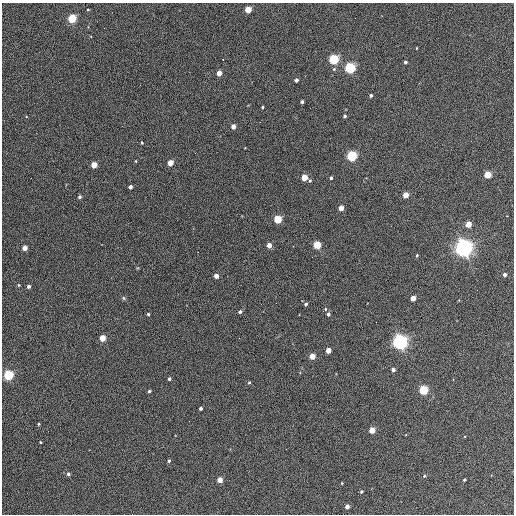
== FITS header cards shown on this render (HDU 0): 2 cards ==
NAXIS1  =                  512 / Axis length
NAXIS2  =                  512 / Axis length

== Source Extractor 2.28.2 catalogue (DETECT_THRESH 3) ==
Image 512 x 512 px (HDU 0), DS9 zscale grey, 1 PNG px = 1 image px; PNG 516 x 516 px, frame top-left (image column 1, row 512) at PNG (2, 3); no overlay
Background 380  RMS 21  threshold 63.1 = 3 sigma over >= 5 px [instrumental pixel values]
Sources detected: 70; all 70 listed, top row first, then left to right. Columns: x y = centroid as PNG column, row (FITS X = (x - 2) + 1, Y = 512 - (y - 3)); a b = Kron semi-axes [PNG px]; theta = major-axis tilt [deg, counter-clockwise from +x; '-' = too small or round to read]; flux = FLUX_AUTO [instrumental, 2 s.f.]
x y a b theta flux
88 10 3 2 - 1000
248 10 4 4 - 37000
72 19 4 4 - 100000
416 48 3 2 - 1000
223 59 2 2 - 950
334 59 5 4 - 180000
405 62 3 3 - 3200
350 68 5 4 - 230000
219 73 4 4 - 19000
296 80 4 3 - 4800
371 95 3 3 - 2800
302 102 3 3 - 3700
262 107 3 3 - 1500
345 116 3 3 - 3200
233 127 4 4 - 13000
142 143 3 3 - 2000
352 156 4 4 - 210000
136 161 4 3 - 1100
170 163 4 4 - 25000
94 165 4 4 - 29000
487 175 4 4 - 48000
304 177 4 4 - 40000
331 178 3 3 - 2700
310 181 4 4 - 2200
130 187 4 3 - 5900
405 195 4 4 - 24000
79 197 4 4 - 3300
341 208 4 4 - 18000
278 219 4 4 - 80000
468 224 4 4 - 30000
269 245 4 4 - 14000
317 245 4 4 - 72000
25 248 4 4 - 14000
464 248 6 6 - 950000
417 255 3 3 - 2200
312 257 2 2 - 710
505 275 3 3 - 5800
216 276 4 4 - 10000
19 285 3 3 - 1500
28 287 3 3 - 4300
124 298 5 5 - 1900
413 298 4 4 - 20000
276 303 2 2 - 650
306 304 3 3 - 3000
325 309 5 4 - 1700
240 312 4 3 - 4000
148 314 3 3 - 2100
328 314 4 3 - 4000
102 338 4 4 - 29000
400 342 5 5 - 670000
328 350 4 4 - 21000
312 356 4 4 - 27000
393 370 4 3 - 6900
8 375 5 4 - 180000
169 379 3 3 - 3400
249 382 4 3 - 1700
423 390 4 4 - 130000
149 391 3 3 - 2800
201 408 3 3 - 3600
39 424 3 3 - 1400
372 430 4 4 - 31000
40 442 3 2 - 1200
169 461 3 3 - 2400
68 474 4 4 - 3200
424 476 4 4 - 2000
220 480 4 4 - 18000
464 480 3 3 - 2200
342 483 3 3 - 1200
361 492 3 3 - 2300
347 506 4 4 - 9800